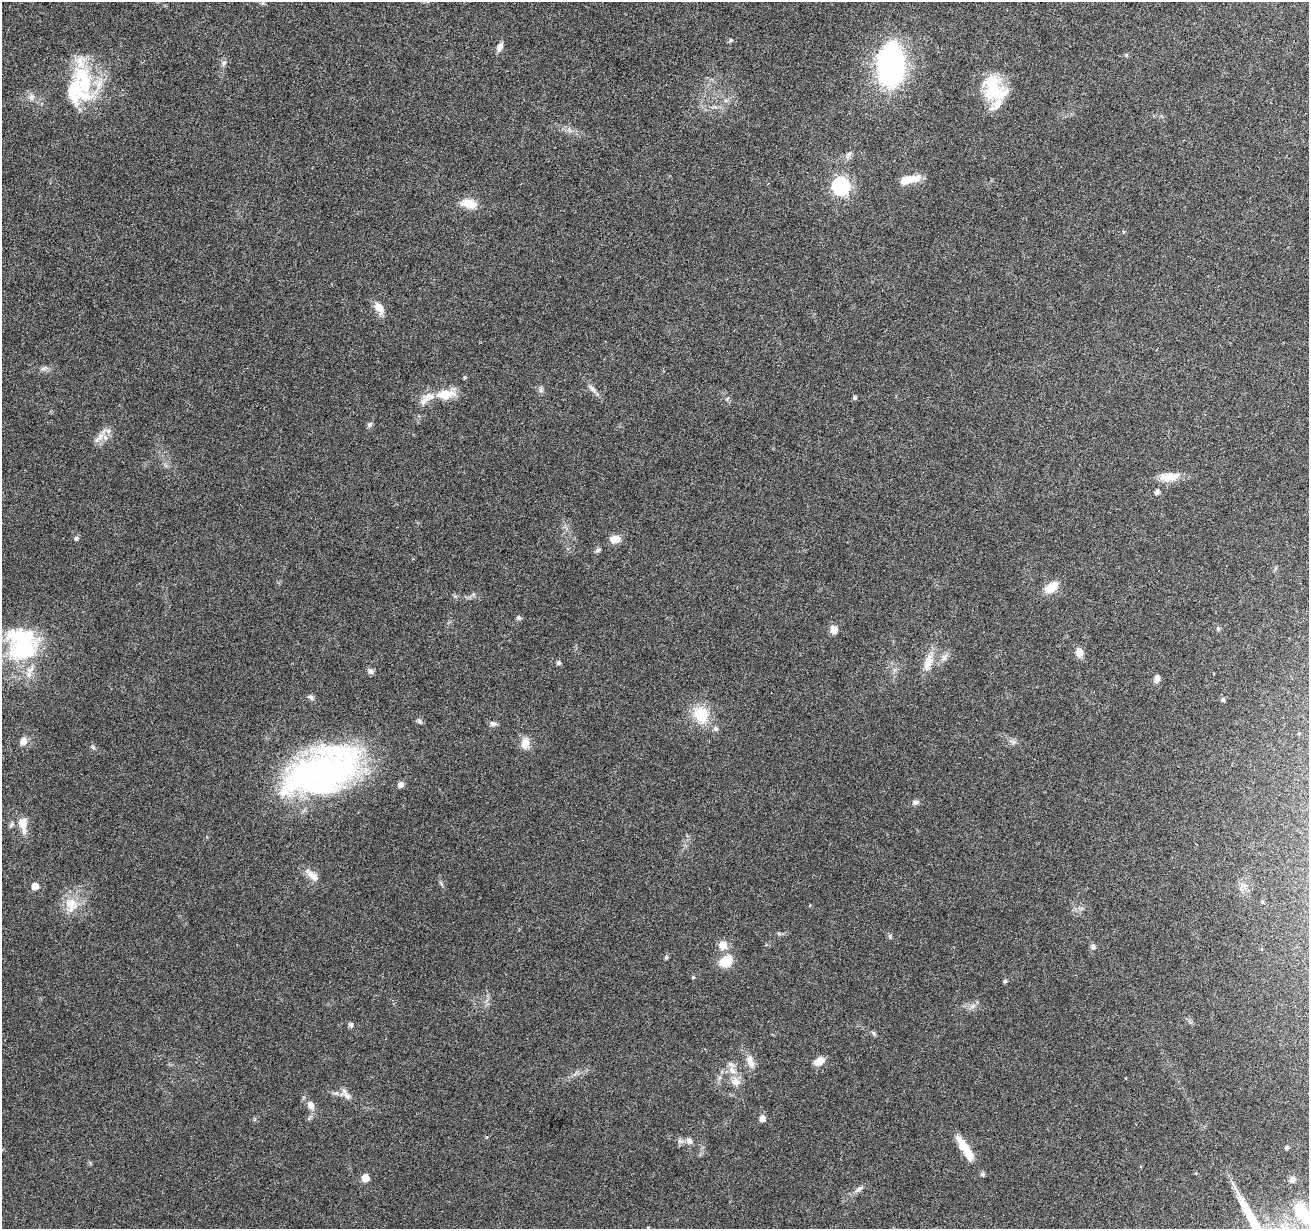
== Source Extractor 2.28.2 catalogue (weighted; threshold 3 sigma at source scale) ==
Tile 10 of 4 x 4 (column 2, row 3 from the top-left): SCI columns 1309-2615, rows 1445-2671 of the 5239 x 5405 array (HDU 1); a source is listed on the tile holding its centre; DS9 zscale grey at full resolution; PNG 1311 x 1231 px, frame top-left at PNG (2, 2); no overlay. Nothing masked; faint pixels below the display range render black.
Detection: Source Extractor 2.28.2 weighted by HDU 2 'WHT'; one run over the whole footprint, this tile lists its part. Background 0.0128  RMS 0.0022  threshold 0.00881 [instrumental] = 3 sigma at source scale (4.09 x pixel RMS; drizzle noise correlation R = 1.36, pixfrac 0.8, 0.0396/0.0396 arcsec/px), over >= 5 px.
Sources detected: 91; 1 inside a brighter object's white glare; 1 long thin detection or spike segment (spike, bleed or trail) — not listed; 10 inside a brighter listed object's ellipse — not listed separately; the other 79 listed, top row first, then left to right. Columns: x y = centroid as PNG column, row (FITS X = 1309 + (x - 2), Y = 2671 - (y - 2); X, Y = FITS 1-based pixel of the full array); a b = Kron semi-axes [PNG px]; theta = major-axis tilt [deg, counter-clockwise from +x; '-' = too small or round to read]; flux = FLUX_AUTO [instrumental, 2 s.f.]
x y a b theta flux
730 40 6 4 23 0.3
500 47 13 7 68 1
1126 55 5 5 - 0.24
224 63 9 5 65 0.57
891 65 37 23 89 44
993 87 33 24 -85 9.1
74 90 45 32 -63 14
31 97 9 8 - 0.91
907 180 22 10 16 2.8
841 186 7 7 - 58
469 204 19 10 -12 3.3
379 307 16 9 -56 2.1
44 368 9 5 23 0.59
464 377 4 4 - 0.31
593 389 13 6 -52 0.94
541 390 7 6 - 0.51
445 394 17 9 4 4.5
855 398 5 4 - 0.43
369 424 7 6 - 0.48
98 439 15 5 44 1.2
1169 477 23 10 6 3.2
1157 492 5 4 - 0.69
76 538 7 5 44 0.4
615 539 11 7 2 2.3
598 550 7 5 36 0.47
1051 587 17 10 39 3.4
519 618 6 5 - 0.47
1218 628 5 5 - 0.44
834 629 9 8 - 1.5
24 647 45 34 48 21
1079 652 11 9 -77 1.5
944 658 13 7 52 1.1
928 662 28 10 73 2.9
558 663 5 5 - 0.45
371 671 8 6 -45 0.66
1157 679 10 6 72 0.99
311 697 9 6 -33 0.6
1223 700 6 5 - 0.47
701 715 19 15 -70 6.6
493 724 9 6 -5 0.62
716 729 7 6 - 0.54
23 741 7 7 - 1.7
525 743 15 11 86 2
93 747 6 5 - 0.37
322 774 90 42 15 60
400 785 8 7 - 0.77
915 802 9 6 16 0.63
11 825 8 5 55 0.41
23 825 21 10 -82 2.4
312 875 21 8 -41 2
441 883 8 3 -45 0.31
35 886 5 5 - 1.9
1244 886 10 6 11 0.86
1262 902 5 4 - 0.29
71 903 22 17 -30 4.1
890 936 7 5 -89 0.34
723 945 13 12 - 1.9
1093 947 8 6 90 0.48
666 957 6 5 - 0.32
726 961 17 12 40 4.1
693 977 4 4 - 0.31
1005 981 4 4 - 0.4
972 1006 9 6 27 0.85
351 1025 7 6 - 0.44
874 1033 8 4 -51 0.36
819 1061 11 7 31 2.2
750 1062 19 9 -72 1.9
732 1070 14 9 -50 1.9
347 1096 20 9 -21 1.6
311 1105 14 9 -58 1.5
309 1117 13 4 43 0.52
762 1118 8 6 84 0.98
689 1141 8 7 - 0.87
1287 1147 4 4 - 0.47
965 1149 34 9 -58 4.5
365 1178 6 5 - 3
1292 1179 7 6 - 0.79
859 1189 14 6 33 0.92
1302 1213 27 14 -55 8.2
Isophote crosses this tile's border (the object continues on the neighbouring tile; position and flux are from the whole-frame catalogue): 1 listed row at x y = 1302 1213